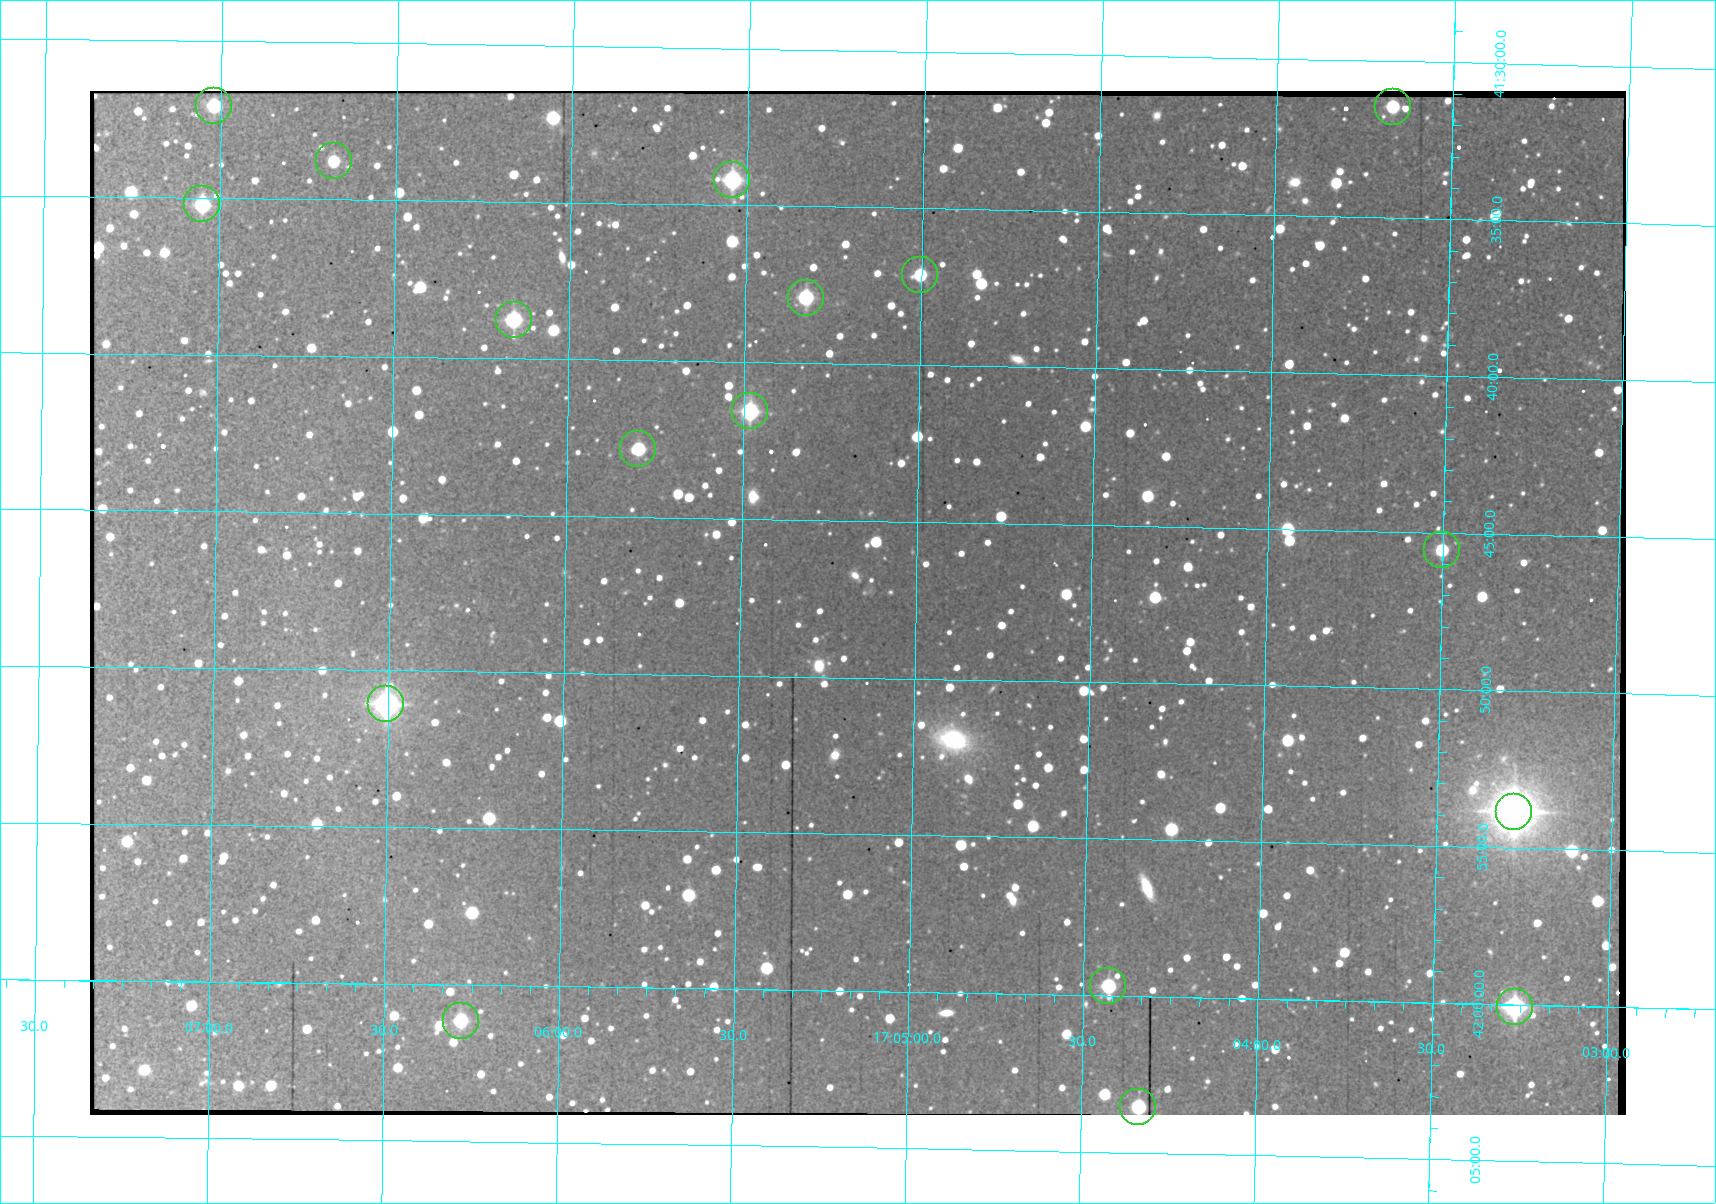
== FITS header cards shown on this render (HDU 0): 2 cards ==
NAXIS1  =                 1536 /fastest changing axis
NAXIS2  =                 1024 /next to fastest changing axis

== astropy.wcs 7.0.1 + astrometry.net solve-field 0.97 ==
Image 1536 x 1024 px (HDU 0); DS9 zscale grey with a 90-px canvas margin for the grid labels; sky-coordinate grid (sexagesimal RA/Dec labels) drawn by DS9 from the SOLVED WCS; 17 Tycho-2 reference stars matched to detected sources circled (green)
Header WCS: none
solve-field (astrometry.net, Tycho-2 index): SOLVED blind (the file carries no WCS)
Solved WCS: RA---TAN-SIP/DEC--TAN-SIP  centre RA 17:05:10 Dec +41:48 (256.29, +41.79 deg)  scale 1.91 arcsec/px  FOV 49.0' x 32.7'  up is +179 deg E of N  parity flipped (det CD > 0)
(file carries no celestial WCS; the grid is the blind solution)
Tycho-2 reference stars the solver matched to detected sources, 17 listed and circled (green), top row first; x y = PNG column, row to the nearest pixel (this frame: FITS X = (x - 90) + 1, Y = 1024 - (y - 91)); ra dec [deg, ICRS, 3 dp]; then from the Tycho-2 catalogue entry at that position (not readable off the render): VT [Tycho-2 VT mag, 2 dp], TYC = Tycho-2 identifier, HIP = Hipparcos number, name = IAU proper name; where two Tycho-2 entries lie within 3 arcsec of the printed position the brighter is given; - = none
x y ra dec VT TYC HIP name
214 106 256.755 +41.535 11.45 3080-312-1 - -
1393 107 255.918 +41.524 11.62 3080-754-1 - -
334 161 256.669 +41.563 11.68 3080-606-1 - -
732 180 256.386 +41.570 10.33 3080-152-1 - -
202 204 256.762 +41.587 11.16 3080-602-1 - -
920 275 256.251 +41.619 11.76 3080-980-1 - -
806 298 256.332 +41.632 10.89 3080-6-1 - -
514 320 256.540 +41.646 10.79 3080-748-1 - -
750 411 256.370 +41.693 10.19 3080-652-1 - -
638 449 256.449 +41.714 11.42 3080-946-1 - -
1442 550 255.876 +41.759 11.93 3080-792-1 - -
386 704 256.626 +41.851 9.45 3080-172-1 83712 -
1514 812 255.820 +41.897 8.11 3080-1398-1 83447 -
1108 986 256.107 +41.995 11.25 3080-1207-1 - -
1515 1007 255.816 +42.001 9.83 3080-1121-1 83444 -
461 1021 256.570 +42.019 11.50 3080-1101-1 - -
1138 1107 256.084 +42.059 11.25 3080-1074-1 - -